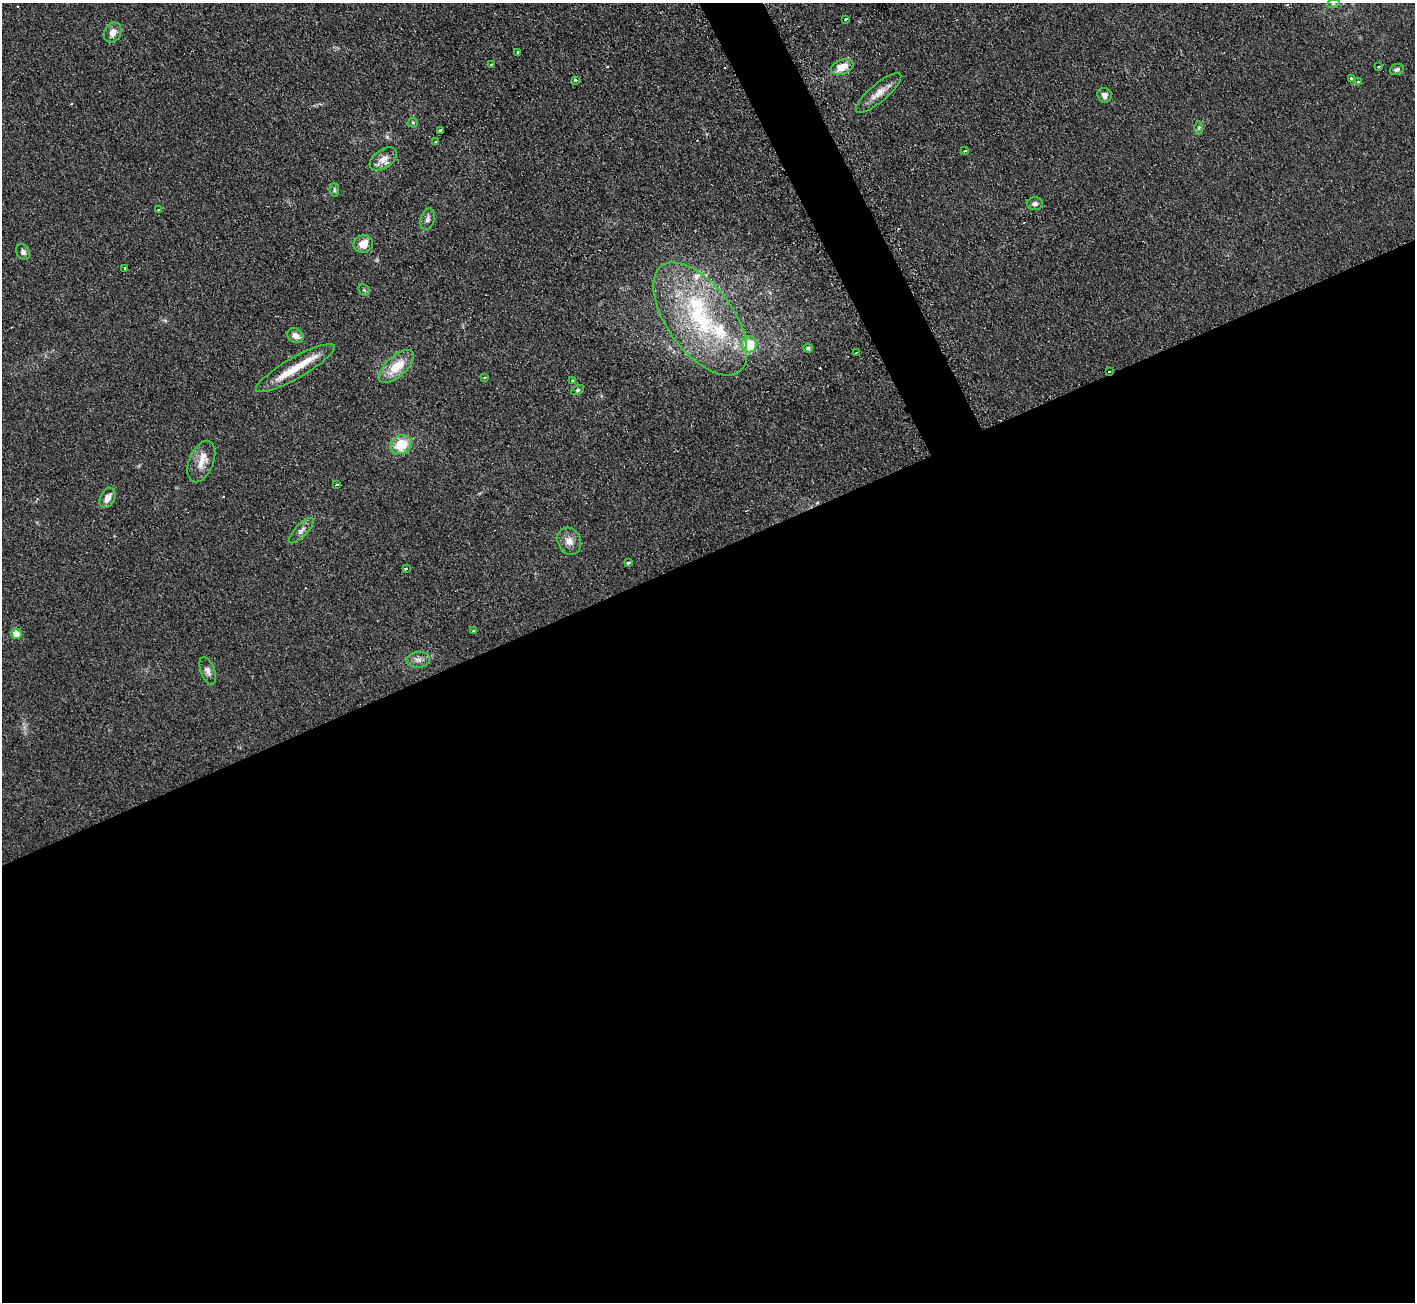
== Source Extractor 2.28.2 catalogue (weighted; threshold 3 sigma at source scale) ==
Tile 15 of 4 x 4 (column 3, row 4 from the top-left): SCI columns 2832-4244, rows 155-1454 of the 5674 x 5646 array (HDU 1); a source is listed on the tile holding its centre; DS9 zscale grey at full resolution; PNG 1417 x 1304 px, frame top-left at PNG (2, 3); each listed source drawn as its Kron ellipse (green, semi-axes under 4 px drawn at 4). Shown black and unused: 59% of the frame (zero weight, under 2 of 3 exposures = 2% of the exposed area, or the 3 px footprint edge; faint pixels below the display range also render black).
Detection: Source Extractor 2.28.2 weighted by HDU 2 'WHT'; one run over the whole footprint, this tile lists its part. Background 0.123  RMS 0.012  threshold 0.0526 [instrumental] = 3 sigma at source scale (4.5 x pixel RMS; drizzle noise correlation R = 1.50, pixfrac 1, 0.05/0.05 arcsec/px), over >= 5 px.
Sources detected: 64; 8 cosmic-ray / hot-pixel residue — neither listed nor drawn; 6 inside a brighter listed object's ellipse — not listed separately; the other 50 listed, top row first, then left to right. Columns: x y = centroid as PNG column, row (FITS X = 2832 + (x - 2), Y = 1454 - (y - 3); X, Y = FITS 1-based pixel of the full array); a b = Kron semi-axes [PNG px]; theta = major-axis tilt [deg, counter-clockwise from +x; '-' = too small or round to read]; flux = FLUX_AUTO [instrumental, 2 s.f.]
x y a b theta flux
1333 4 6 4 19 1.6
846 19 3 3 - 5.7
113 33 10 8 64 9.4
518 52 4 3 - 3.1
491 64 2 2 - 0.91
1379 66 3 3 - 4.4
842 67 12 7 21 16
1397 70 7 5 22 2.5
1351 78 3 3 - 6.9
576 80 3 3 - 3.4
1359 82 4 3 - 9.2
879 93 29 8 41 14
1105 95 7 7 - 5.5
413 123 5 5 - 1.5
1199 128 6 4 89 1.8
440 131 4 3 - 9.5
435 142 3 3 - 2.1
965 151 4 3 - 1.5
383 159 15 9 35 9.6
334 190 7 4 -84 2.2
1035 204 8 6 1 3.5
159 209 4 3 - 1.7
427 219 11 7 73 4.4
363 244 10 8 20 15
23 252 8 6 -57 4
125 268 3 3 - 4
364 290 6 5 - 1.9
700 319 66 33 -54 160
295 336 9 7 -31 7.3
749 344 8 7 - 36
808 348 5 4 - 3
856 352 3 2 - 1.1
396 367 22 10 42 29
295 368 45 10 30 27
1109 371 3 2 - 2.2
485 377 3 2 - 2.1
573 381 3 3 - 3.3
577 390 7 4 26 2
401 445 11 9 34 31
201 462 22 12 68 16
336 485 3 3 - 2.3
107 498 11 7 61 9.1
301 531 16 6 46 5.7
569 541 14 11 -65 9.6
628 563 4 3 - 6.3
406 569 3 3 - 6.1
473 631 3 2 - 1.5
16 634 5 5 - 15
418 660 12 8 5 6.3
208 671 14 7 -68 5.3
Overlapping masked pixels (flux is a lower limit): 1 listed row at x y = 1109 371